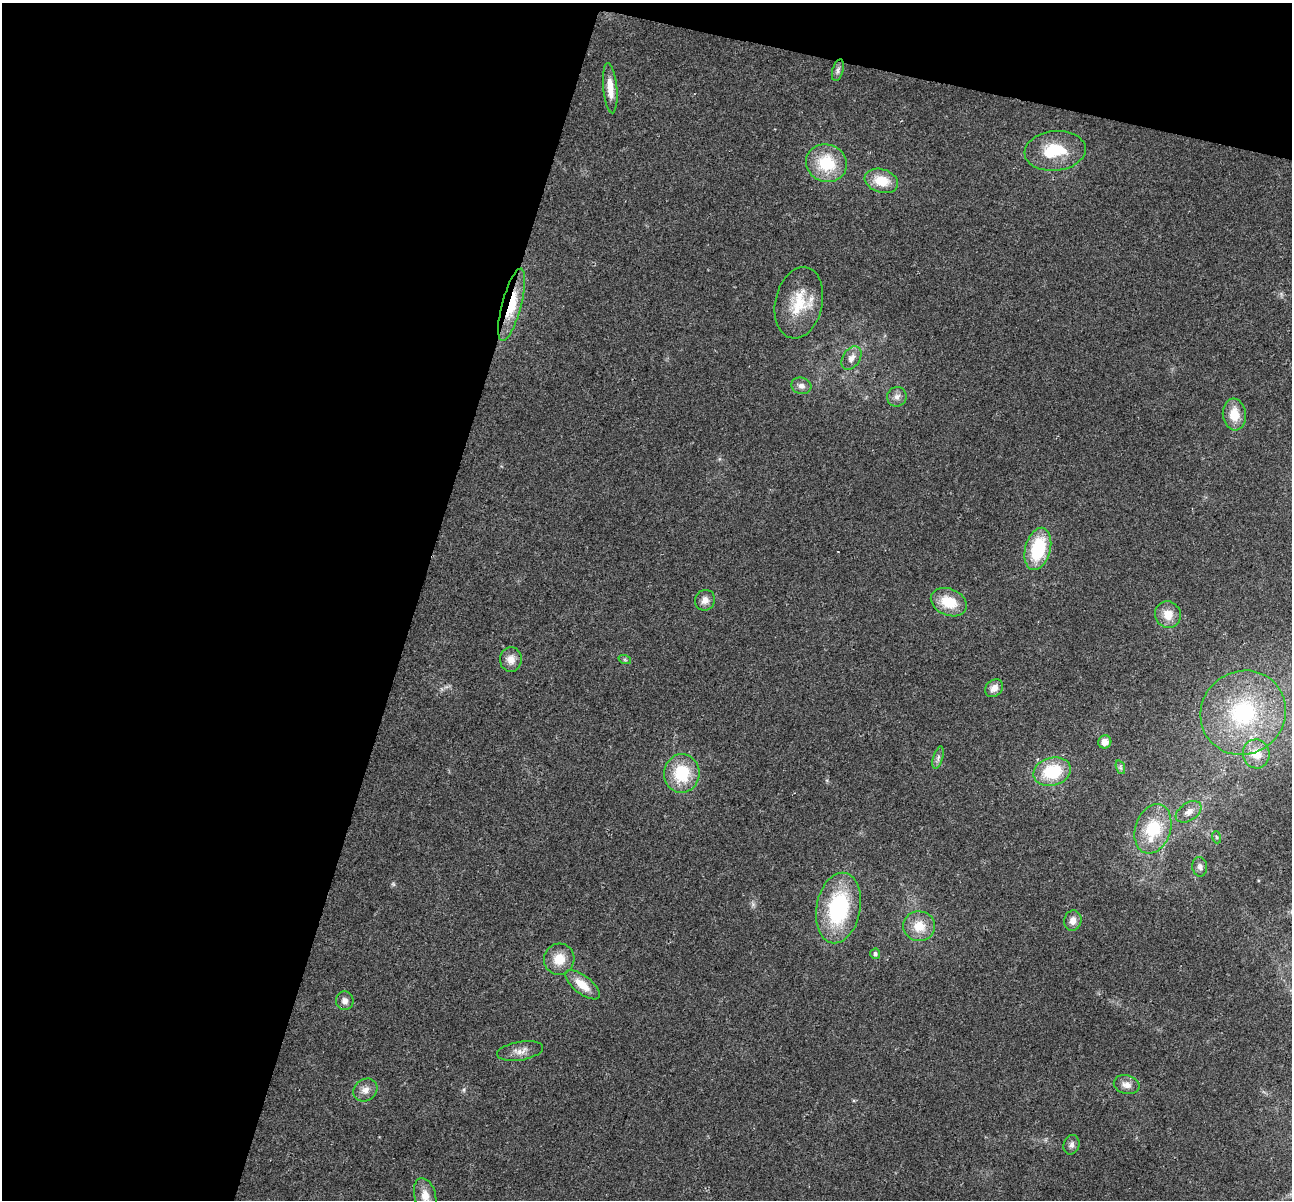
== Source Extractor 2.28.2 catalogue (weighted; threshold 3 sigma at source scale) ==
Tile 1 of 2 x 2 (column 1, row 1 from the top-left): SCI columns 1-1290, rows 1324-2521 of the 2581 x 2663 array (HDU 1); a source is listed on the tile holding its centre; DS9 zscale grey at full resolution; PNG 1294 x 1202 px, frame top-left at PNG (2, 3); each listed source drawn as its Kron ellipse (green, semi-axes under 4 px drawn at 4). Shown black and unused: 36% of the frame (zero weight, under 2 of 3 exposures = <1% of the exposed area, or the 3 px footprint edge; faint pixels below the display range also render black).
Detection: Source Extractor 2.28.2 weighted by HDU 2 'WHT'; one run over the whole footprint, this tile lists its part. Background 0.0466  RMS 0.0064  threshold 0.0288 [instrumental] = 3 sigma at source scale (4.5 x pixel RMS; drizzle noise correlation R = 1.50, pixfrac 1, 0.0396/0.0396 arcsec/px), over >= 5 px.
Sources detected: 43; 2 inside a brighter listed object's ellipse — not listed separately; the other 41 listed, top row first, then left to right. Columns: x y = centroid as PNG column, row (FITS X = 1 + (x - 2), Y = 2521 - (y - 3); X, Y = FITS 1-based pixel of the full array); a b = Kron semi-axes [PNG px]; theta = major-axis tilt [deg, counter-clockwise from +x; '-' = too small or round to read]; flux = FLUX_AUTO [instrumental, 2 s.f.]
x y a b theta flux
838 70 11 5 74 2.1
610 88 25 7 -85 9.5
1055 151 31 20 6 26
826 163 20 18 -18 28
881 181 17 11 -17 15
799 303 36 23 77 24
512 305 37 9 75 23
851 358 13 8 58 4.6
801 386 10 8 -15 2.9
897 397 10 9 - 3.4
1234 414 16 11 -83 12
1038 549 21 12 75 36
705 600 10 9 - 4.3
949 602 19 13 -23 17
1168 615 13 12 - 8.7
511 659 12 11 - 5.8
625 660 6 4 -19 0.94
994 688 10 8 42 4.8
1243 713 44 41 37 79
1105 742 6 6 - 4.5
1256 754 14 13 - 10
938 758 11 5 73 2.1
1120 767 7 4 -71 1.3
1052 772 19 14 15 31
682 773 19 17 87 28
1189 812 14 8 33 4.9
1153 829 25 17 72 30
1216 837 6 4 -71 0.96
1200 867 10 7 -83 2.4
838 908 35 22 80 62
1073 920 10 8 73 4.7
919 926 16 14 -5 13
875 954 5 5 - 1.7
559 959 16 15 - 12
582 985 21 9 -38 11
345 1001 9 9 - 3.5
520 1051 23 9 10 5.9
1127 1085 13 9 -13 4.8
365 1090 13 10 37 5
1071 1145 10 8 74 2.4
425 1196 18 10 -75 8.2
Overlapping masked pixels (flux is a lower limit): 1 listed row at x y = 512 305
Isophote crosses this tile's border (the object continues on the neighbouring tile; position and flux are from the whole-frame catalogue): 1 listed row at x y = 425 1196